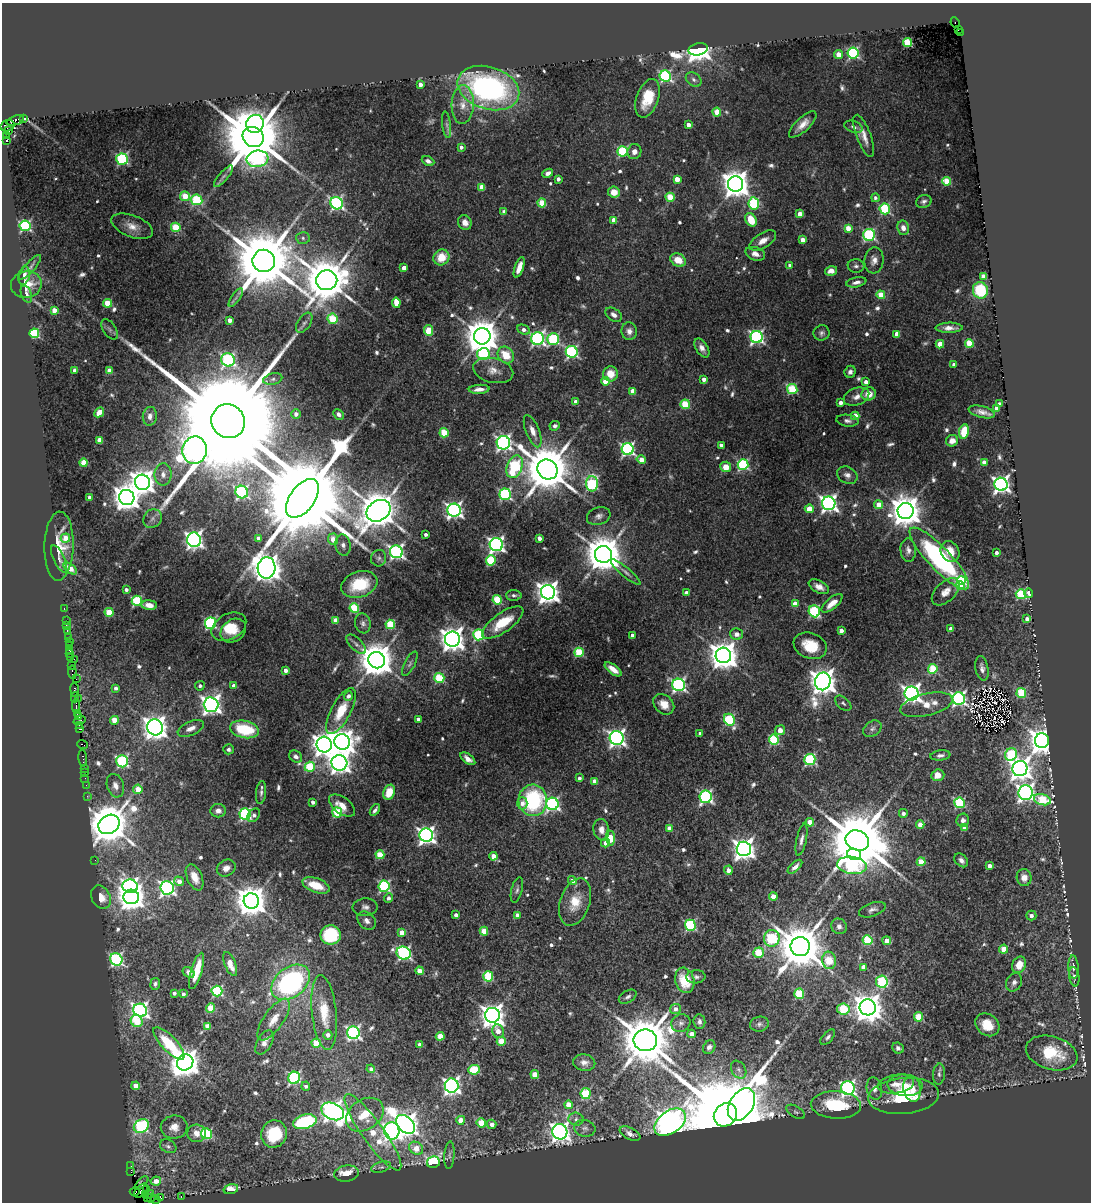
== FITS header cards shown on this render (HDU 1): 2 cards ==
NAXIS1  =                 1089
NAXIS2  =                 1200

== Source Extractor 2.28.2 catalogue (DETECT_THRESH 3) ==
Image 1089 x 1200 px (HDU 1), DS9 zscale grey, 1 PNG px = 1 image px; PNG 1093 x 1204 px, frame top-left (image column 1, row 1200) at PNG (2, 3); each listed source drawn as its Kron ellipse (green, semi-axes under 4 px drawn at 4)
Background 1.25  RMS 0.036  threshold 0.108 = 3 sigma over >= 5 px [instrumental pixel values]
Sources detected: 704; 2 with non-positive FLUX_AUTO (blend fragments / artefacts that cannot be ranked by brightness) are neither listed nor drawn; of the other 702, the 500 brightest by FLUX_AUTO listed and drawn (202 fainter detections omitted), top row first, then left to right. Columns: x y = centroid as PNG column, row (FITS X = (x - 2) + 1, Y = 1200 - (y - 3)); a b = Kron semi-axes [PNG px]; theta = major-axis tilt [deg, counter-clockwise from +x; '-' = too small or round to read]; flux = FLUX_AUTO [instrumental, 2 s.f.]
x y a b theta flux
955 22 5 3 - 300
959 29 4 3 - 150
960 32 3 2 - 120
907 42 4 4 - 160
698 49 10 6 13 3200
853 53 5 5 - 330
838 55 4 4 - 50
665 76 6 5 - 360
694 80 8 6 -35 8.3
420 84 4 3 - 15
488 88 32 21 -17 640
648 98 20 11 70 71
463 104 19 11 87 36
717 112 4 4 - 58
24 119 3 3 - 290
15 120 9 4 19 1300
255 124 9 8 - 440
803 124 18 7 43 26
446 125 13 4 -83 8
688 125 4 3 - 17
8 126 7 5 23 290
854 127 9 5 -19 8.3
9 131 2 2 - 320
7 136 3 2 - 35
864 136 22 7 -69 27
253 137 11 9 -36 35000
6 141 3 3 - 670
461 147 4 4 - 10
623 151 5 5 - 220
634 152 7 7 - 16
122 159 6 5 - 350
258 159 11 8 8 480
428 161 6 4 -25 11
548 173 5 4 - 12
223 176 13 4 49 8
558 179 3 3 - 14
677 179 4 4 - 35
947 181 4 4 - 100
736 184 8 7 - 3700
482 187 4 4 - 43
614 192 6 5 - 35
185 196 5 4 - 55
670 197 5 4 - 79
875 198 4 4 - 8.1
197 200 6 5 - 200
924 201 8 6 18 8.1
337 203 6 6 - 520
542 203 4 4 - 91
754 203 6 5 - 230
885 209 5 5 - 220
504 212 4 4 - 18
800 214 4 4 - 33
614 220 4 4 - 37
751 220 7 5 -61 60
465 222 8 6 -60 21
25 226 5 5 - 370
132 226 22 10 -20 33
176 227 5 4 - 110
848 228 4 4 - 31
903 228 7 6 - 15
869 235 6 6 - 320
303 238 7 6 - 7.2
802 240 4 4 - 25
763 241 15 7 32 22
755 254 10 6 -18 17
441 257 8 7 - 58
678 260 8 6 -29 39
874 260 13 9 83 18
264 261 11 11 - 30000
790 265 4 4 - 11
856 266 8 7 - 8.1
30 267 15 5 48 8.9
519 267 11 4 71 25
404 268 4 4 - 27
831 271 6 4 16 20
24 276 9 5 75 11
983 276 4 4 - 32
327 280 10 10 - 13000
856 282 10 5 12 12
26 284 15 13 10 40
980 290 8 7 - 130
26 294 9 5 -69 10
881 295 4 4 - 66
236 298 11 3 55 7.3
107 303 4 4 - 78
396 303 5 4 - 38
54 310 4 4 - 31
614 315 9 6 -35 13
332 319 5 5 - 130
230 320 4 4 - 22
304 323 11 6 56 10
949 328 13 5 1 17
110 329 11 6 -57 7.9
428 330 5 4 - 79
524 330 6 4 -25 14
629 331 9 7 -82 15
34 333 5 5 - 240
822 333 8 7 - 8.2
897 334 4 4 - 36
482 336 8 8 - 6600
757 337 6 6 - 590
537 339 6 6 - 600
553 339 6 5 - 260
969 343 4 4 - 89
940 344 4 4 - 48
702 348 10 6 -58 14
572 352 6 6 - 400
483 354 6 6 - 250
506 355 9 7 -48 54
228 360 7 6 - 470
954 365 4 3 - 11
75 370 4 4 - 21
493 370 20 12 -13 30
109 371 4 4 - 31
850 372 6 5 - 9.2
610 374 7 7 - 37
273 379 10 5 14 8.7
704 379 4 4 - 15
605 381 4 4 - 35
866 382 4 4 - 16
479 389 10 4 4 17
792 389 5 5 - 160
633 391 4 4 - 41
869 394 7 6 - 31
856 397 13 8 20 17
576 402 4 4 - 19
840 402 4 3 - 14
685 404 5 4 - 140
999 404 3 3 - 9.9
997 408 4 4 - 26
99 412 5 4 - 44
982 412 13 5 -14 16
296 414 5 4 - 16
339 414 6 4 -46 10
150 416 9 7 81 14
855 416 4 4 - 32
228 421 17 16 - 160000
847 421 11 6 -7 9.5
555 426 5 4 - 8.3
533 431 17 6 -68 25
964 431 7 5 78 77
444 433 4 4 - 97
99 440 4 4 - 46
952 441 6 5 - 18
503 443 7 6 - 810
721 445 4 4 - 7.7
628 449 6 6 - 570
195 450 14 12 77 2800
641 460 5 4 - 30
84 463 4 4 - 74
984 463 4 4 - 31
743 465 5 5 - 260
515 467 12 7 68 350
726 467 5 5 - 36
547 469 10 9 - 17000
163 474 11 8 -89 17
847 475 11 8 -27 13
142 482 8 7 - 2900
592 484 7 6 - 270
1001 484 6 6 - 1000
242 492 6 6 - 450
505 494 6 5 - 350
89 497 4 3 - 7.8
127 498 8 7 - 3300
302 498 22 12 54 93000
829 503 7 6 - 1100
879 505 4 4 - 45
809 509 4 4 - 53
454 510 6 6 - 950
378 511 13 10 33 9900
906 511 8 8 - 5400
599 516 12 8 19 13
153 519 10 8 46 14
426 535 3 3 - 8.4
65 538 5 4 - 32
258 538 4 4 - 17
539 538 4 3 - 18
333 539 6 5 - 41
194 540 7 7 - 1100
343 545 11 7 -81 15
496 545 6 6 - 850
59 546 34 14 88 65
908 550 12 7 -86 13
950 551 11 9 -59 32
396 552 6 6 - 670
996 553 3 3 - 9.7
603 554 8 8 - 8700
379 558 8 7 - 8.2
939 558 41 11 -46 480
59 559 15 5 -66 9.8
491 560 5 5 - 170
70 568 8 4 -36 31
267 568 11 9 86 4500
626 572 19 4 -40 11
961 580 4 4 - 210
359 584 19 12 19 100
960 585 4 4 - 82
819 587 11 6 -26 18
126 590 3 3 - 8.2
548 592 7 7 - 2400
946 592 17 9 43 25
686 593 4 4 - 17
1029 593 5 3 - 18
1021 594 5 5 - 200
514 595 7 5 -1 7.4
497 600 5 4 - 150
137 601 5 5 - 190
832 603 13 5 40 26
795 604 4 4 - 46
149 605 8 4 -4 21
64 608 3 2 - 26
354 608 5 4 - 150
814 611 6 5 - 220
109 612 4 4 - 74
1027 619 4 4 - 17
66 620 2 2 - 36
336 620 4 4 - 39
503 622 24 9 35 80
210 623 6 5 - 340
363 623 10 7 -78 9.5
390 624 5 4 - 140
66 625 2 2 - 17
229 627 18 12 28 49
951 629 4 4 - 24
67 631 3 2 - 78
233 631 14 10 36 33
841 631 4 4 - 16
736 634 6 5 - 19
479 635 5 5 - 250
632 635 4 3 - 8.2
68 638 2 2 - 16
452 639 7 7 - 2700
69 642 2 2 - 27
356 644 12 5 -44 10
70 646 3 2 - 97
810 646 17 12 -21 64
69 650 3 2 - 77
579 652 4 4 - 150
70 654 3 2 - 70
723 655 8 7 - 4200
70 657 2 2 - 81
74 659 2 2 - 63
377 660 8 8 - 6800
410 664 13 5 62 8.8
71 666 3 2 - 70
982 668 12 6 -80 12
613 669 10 4 -37 21
933 669 5 4 - 130
286 670 4 4 - 16
72 672 7 3 -82 120
439 678 5 5 - 150
76 679 2 2 - 70
823 681 9 7 71 3300
678 685 6 6 - 620
200 686 5 5 - 7.6
234 686 4 4 - 20
116 688 4 4 - 9.5
75 690 7 3 -83 200
912 693 7 7 - 1300
1021 693 5 5 - 160
348 696 4 4 - 11
75 697 5 2 - 41
78 698 2 2 - 71
959 699 6 6 - 660
843 703 9 5 -41 7.3
664 704 11 9 -43 28
211 705 7 7 - 1500
926 705 27 11 13 47
76 706 7 2 90 250
341 711 25 10 61 65
77 713 3 2 - 69
79 717 3 3 - 120
418 719 4 3 - 8.4
80 720 6 2 18 55
114 720 4 4 - 53
729 720 6 5 - 230
80 725 3 2 - 80
155 727 8 7 - 2500
191 728 14 7 24 19
80 729 4 2 - 80
244 729 15 8 -12 140
872 729 10 7 34 9.4
780 730 5 5 - 27
700 733 4 3 - 8.9
617 738 7 6 - 1000
774 739 5 5 - 210
1042 741 7 7 - 3300
342 742 8 7 - 3300
82 744 5 3 - 89
324 745 8 7 - 2400
228 749 5 5 - 7.4
1011 754 6 5 - 190
940 755 10 5 6 9.6
296 756 7 5 -36 8.7
83 758 9 3 -84 120
468 759 8 5 -36 19
810 759 5 5 - 280
122 761 6 6 - 330
339 763 8 7 - 1800
310 767 5 5 - 130
84 768 2 2 - 43
1020 769 8 7 - 2300
84 772 2 2 - 62
938 775 6 5 - 29
85 778 2 2 - 33
579 778 3 3 - 8.1
595 781 4 4 - 27
86 785 2 2 - 43
115 786 12 8 -73 17
138 789 5 4 - 44
261 792 12 5 85 8.2
389 792 8 5 68 48
1026 793 7 7 - 1100
87 796 2 2 - 30
706 797 6 6 - 510
533 800 16 14 -86 270
1042 800 9 5 -16 150
313 802 4 3 - 10
522 803 6 5 - 16
960 803 5 5 - 240
552 804 6 6 - 540
342 806 15 8 -36 26
375 810 7 3 56 7.6
218 811 7 6 - 14
337 813 5 5 - 130
903 813 4 4 - 9.8
245 814 5 5 - 330
254 815 7 5 49 9.6
963 820 6 6 - 11
810 822 4 4 - 44
109 824 11 9 34 11000
920 825 4 4 - 36
965 827 4 4 - 21
669 828 4 4 - 27
601 830 11 7 -80 24
426 835 7 6 - 1100
610 838 7 4 -86 56
801 840 16 5 79 13
857 840 12 9 -24 30000
605 843 4 4 - 20
744 849 7 7 - 2000
854 854 7 5 -20 490
380 855 4 4 - 84
493 856 4 4 - 30
95 860 2 2 - 40
961 860 8 5 -46 12
921 862 4 4 - 57
852 865 15 8 -8 480
989 866 4 4 - 16
795 867 9 4 43 12
226 868 10 8 29 15
728 870 4 4 - 21
195 877 14 7 -66 29
1024 877 8 7 - 25
572 880 4 4 - 19
179 881 5 4 - 21
316 885 14 7 -20 66
130 886 8 6 -14 890
384 886 5 5 - 350
167 888 7 6 - 800
517 890 13 5 75 8.2
773 896 4 4 - 41
101 897 12 9 -63 37
131 897 8 7 - 3300
388 898 5 4 - 11
251 901 8 7 - 5300
575 902 24 15 71 60
365 907 12 9 4 12
872 910 14 6 20 11
456 915 4 4 - 12
518 915 4 4 - 21
1031 916 5 5 - 12
367 921 10 8 -43 14
690 925 5 5 - 290
839 926 8 7 - 13
484 931 4 4 - 58
402 932 4 4 - 30
331 935 10 9 - 180
772 938 8 7 - 250
868 940 5 5 - 140
887 941 4 4 - 30
800 947 10 9 - 14000
1004 949 4 4 - 62
404 953 7 6 - 500
758 953 5 5 - 110
116 959 6 6 - 450
829 960 8 7 - 110
230 964 13 5 -68 38
1019 965 8 6 65 41
863 967 4 4 - 27
1073 967 11 5 -87 9.7
197 971 19 5 73 59
420 971 4 4 - 37
189 972 6 4 -40 9.3
488 976 5 5 - 160
696 977 9 6 5 9.3
1074 977 9 5 -80 7.6
685 980 13 9 -75 77
291 982 21 15 38 490
882 982 6 6 - 200
1014 982 9 7 63 11
155 984 6 5 - 7.5
217 991 5 5 - 240
174 993 4 3 - 9.1
183 994 4 3 - 7.5
799 994 5 5 - 130
628 997 10 6 31 8.3
868 1007 8 8 - 4300
211 1008 4 4 - 85
675 1009 5 5 - 15
843 1009 6 5 - 150
140 1010 7 6 - 890
324 1012 37 12 -84 76
492 1015 7 7 - 2400
918 1017 5 4 - 98
274 1019 24 10 55 35
137 1021 6 5 - 91
699 1022 7 6 - 9.5
681 1023 10 8 25 11
759 1024 9 7 13 8.1
987 1025 13 10 -38 57
207 1026 4 4 - 29
498 1031 7 6 - 27
353 1033 6 6 - 560
692 1034 4 4 - 34
328 1035 4 4 - 12
440 1036 4 4 - 59
828 1037 9 5 48 8.2
645 1040 12 11 - 17000
501 1041 4 4 - 62
264 1042 13 7 61 16
169 1043 21 7 -46 120
316 1043 4 4 - 67
420 1045 4 4 - 19
709 1047 7 5 56 8.7
898 1048 6 5 - 9
1052 1053 26 16 -16 120
185 1062 8 7 - 4500
584 1063 11 8 -11 16
371 1069 4 4 - 9.8
474 1070 6 5 - 120
739 1070 9 7 -58 9.5
535 1074 4 4 - 45
939 1074 10 6 85 9.1
294 1078 6 5 - 380
896 1084 18 9 9 28
451 1085 7 7 - 1000
905 1085 17 11 -4 40
136 1086 4 4 - 37
306 1086 4 4 - 7.6
848 1088 7 7 - 630
874 1089 11 7 -76 15
912 1089 13 8 -81 26
586 1093 5 5 - 160
903 1096 35 18 5 150
741 1104 18 12 58 3700
568 1105 4 4 - 47
836 1105 25 13 -2 150
333 1111 12 8 -25 1700
796 1112 10 5 -30 7.3
365 1115 20 15 35 73
725 1115 12 11 - 88000
576 1119 7 6 - 8.9
461 1120 4 4 - 41
305 1122 12 7 15 260
670 1122 17 11 36 4700
481 1123 4 4 - 73
406 1124 11 7 -46 3000
492 1124 4 4 - 18
141 1126 8 6 33 330
174 1127 13 11 8 23
585 1128 10 8 -11 11
392 1131 9 7 -80 1100
373 1132 46 11 -54 130
560 1132 8 7 - 1400
196 1133 9 8 - 21
207 1134 5 5 - 260
274 1134 14 12 69 140
630 1134 11 5 -27 13
168 1146 9 6 -28 7.9
416 1148 7 6 - 46
449 1155 14 5 85 8.6
433 1162 6 6 - 350
131 1166 2 2 - 18
381 1167 10 5 17 8.8
131 1171 4 2 - 68
346 1173 12 8 8 57
156 1181 5 4 - 25
142 1183 8 3 45 250
146 1189 4 3 - 210
231 1189 7 4 15 51
135 1191 5 4 - 110
141 1191 8 5 49 180
146 1194 3 2 - 58
150 1194 5 3 - 110
160 1197 3 2 - 370
181 1197 3 2 - 100
147 1198 2 2 - 130
151 1198 4 2 - 160
155 1199 5 3 - 450
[202 fainter detections neither listed nor drawn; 2 non-positive-flux detections neither listed nor drawn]